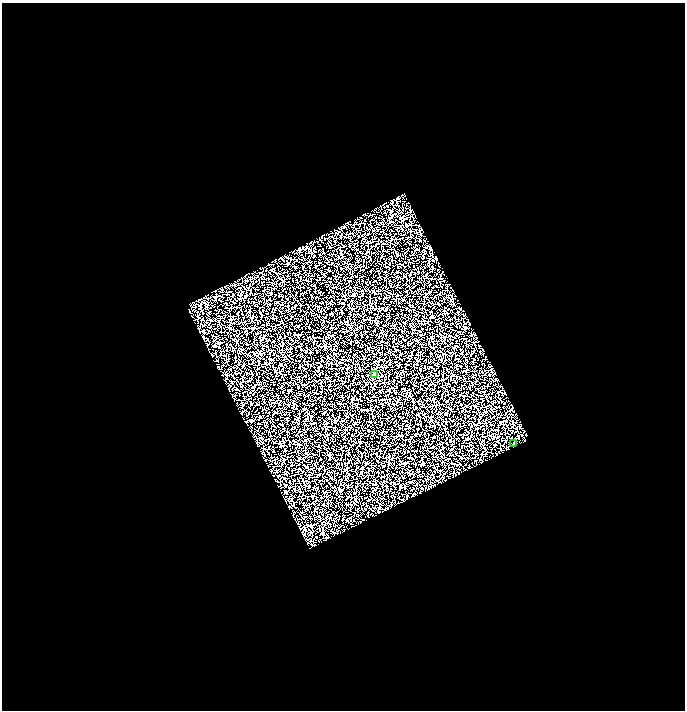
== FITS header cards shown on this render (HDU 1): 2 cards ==
NAXIS1  =                 1366
NAXIS2  =                 1416

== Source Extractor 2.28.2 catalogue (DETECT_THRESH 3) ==
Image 1366 x 1416 px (HDU 1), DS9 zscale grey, zoomed out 1/2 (1 PNG px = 2 x 2 image px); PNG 687 x 712 px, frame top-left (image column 2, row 1415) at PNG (2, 3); each listed source drawn as its Kron ellipse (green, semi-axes under 4 px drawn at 4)
Background -0.196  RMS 2.7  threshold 8.14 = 3 sigma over >= 5 px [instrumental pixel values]
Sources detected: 4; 2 cannot appear on this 1/2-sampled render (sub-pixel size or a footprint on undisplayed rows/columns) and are neither listed nor drawn; the other 2 listed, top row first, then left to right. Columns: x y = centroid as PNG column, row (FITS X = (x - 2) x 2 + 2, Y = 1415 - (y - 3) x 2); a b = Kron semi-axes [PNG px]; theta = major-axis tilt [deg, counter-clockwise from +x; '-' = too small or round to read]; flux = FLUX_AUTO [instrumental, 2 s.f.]
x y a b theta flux
374 375 2 2 - 12000
514 444 2 2 - 420
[2 sub-pixel or undisplayed-footprint detections neither listed nor drawn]